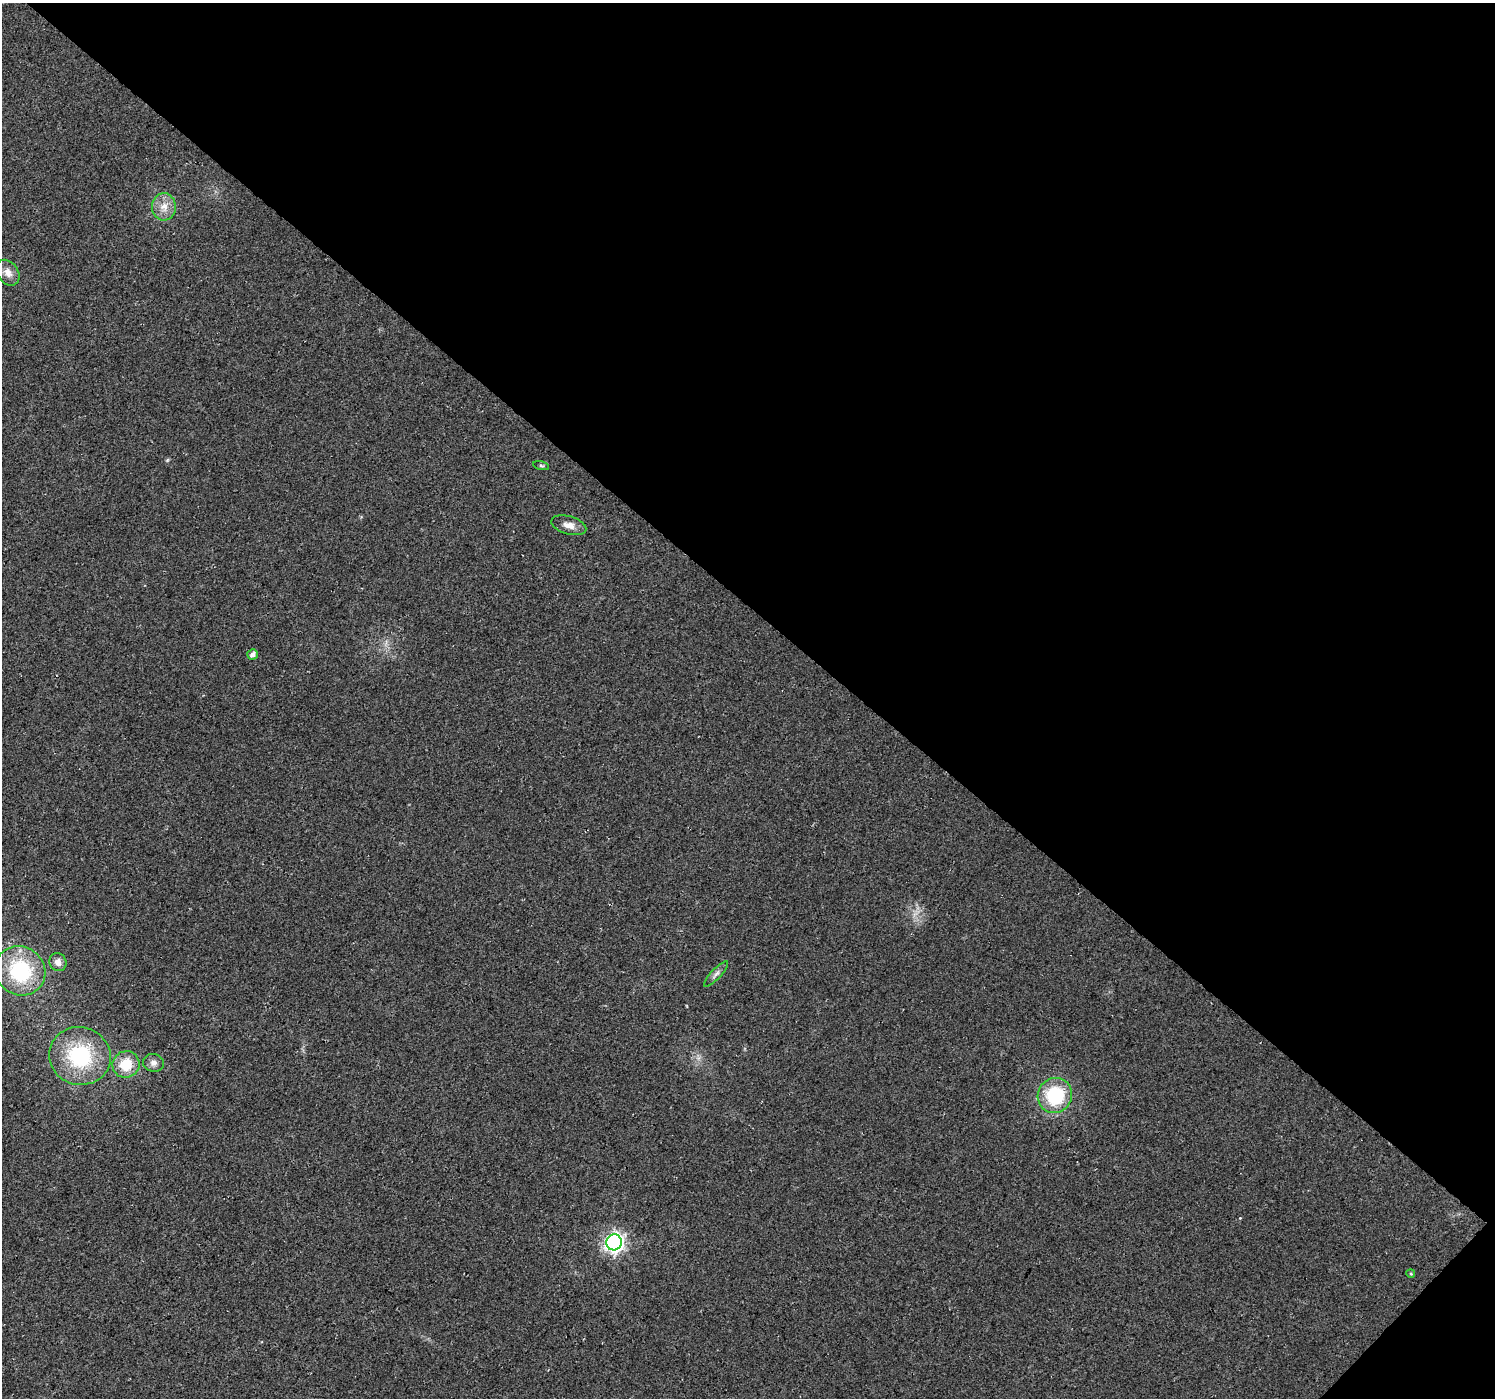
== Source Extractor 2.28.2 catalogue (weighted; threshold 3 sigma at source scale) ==
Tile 8 of 4 x 4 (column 4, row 2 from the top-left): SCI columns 4519-6011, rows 3002-4397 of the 6058 x 6067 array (HDU 1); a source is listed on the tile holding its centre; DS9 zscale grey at full resolution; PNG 1497 x 1400 px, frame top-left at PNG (2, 3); each listed source drawn as its Kron ellipse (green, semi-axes under 4 px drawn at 4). Shown black and unused: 44% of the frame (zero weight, under 3 of 4 exposures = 5% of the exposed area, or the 3 px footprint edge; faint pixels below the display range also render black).
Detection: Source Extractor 2.28.2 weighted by HDU 2 'WHT'; one run over the whole footprint, this tile lists its part. Background 0.0252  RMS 0.0069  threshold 0.0311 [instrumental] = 3 sigma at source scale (4.5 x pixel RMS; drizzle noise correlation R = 1.50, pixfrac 1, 0.0396/0.0396 arcsec/px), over >= 5 px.
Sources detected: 15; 1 cosmic-ray / hot-pixel residue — neither listed nor drawn; the other 14 listed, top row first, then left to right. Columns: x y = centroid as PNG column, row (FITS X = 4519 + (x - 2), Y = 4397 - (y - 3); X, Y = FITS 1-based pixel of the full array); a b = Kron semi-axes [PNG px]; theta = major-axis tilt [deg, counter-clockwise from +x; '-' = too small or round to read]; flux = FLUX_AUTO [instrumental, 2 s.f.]
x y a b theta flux
164 207 13 12 - 8.2
8 273 14 10 -54 5.9
541 466 8 3 -14 1
569 525 18 9 -16 5.7
253 655 5 5 - 2.9
58 962 9 8 - 4.9
20 971 26 24 -35 57
716 974 17 5 47 2.7
80 1056 31 28 -16 56
153 1063 10 9 - 3.6
126 1064 14 13 - 18
1055 1096 18 17 - 44
614 1242 8 7 - 300
1411 1274 4 3 - 0.71
Unlisted compact peaks at least as high as the median listed source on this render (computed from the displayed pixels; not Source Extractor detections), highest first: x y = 167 460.